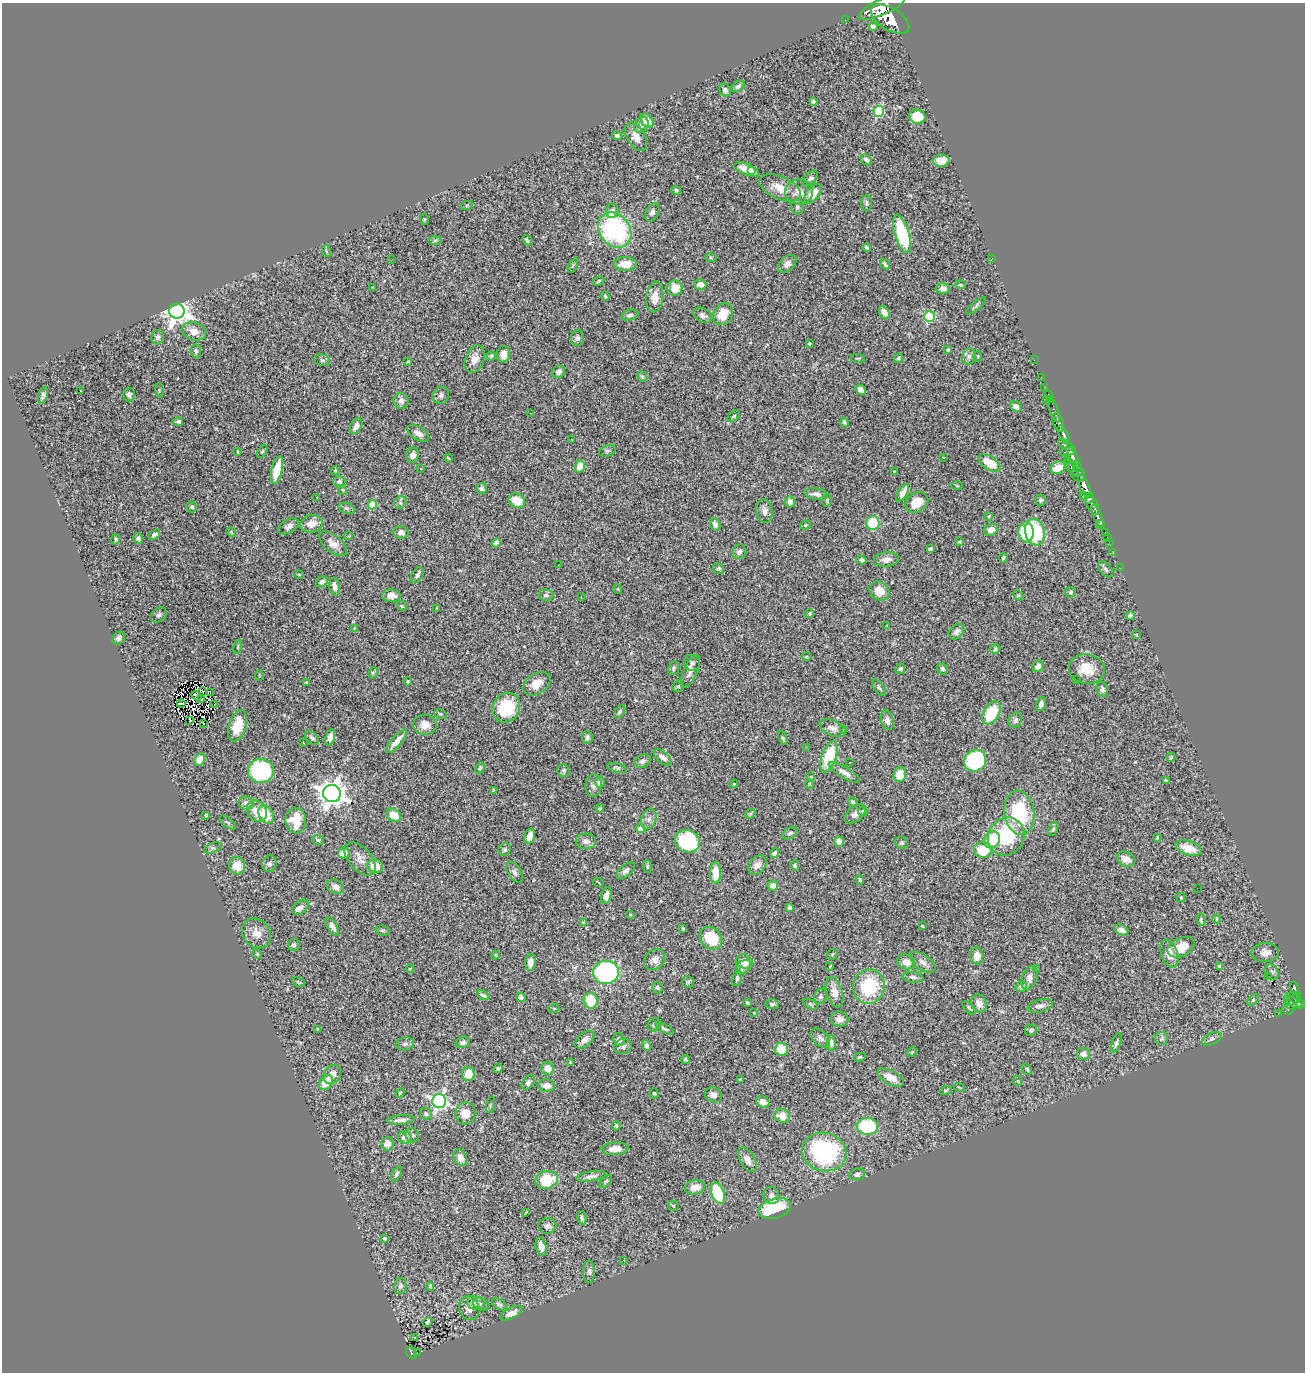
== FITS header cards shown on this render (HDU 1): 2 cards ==
NAXIS1  =                 1303
NAXIS2  =                 1370

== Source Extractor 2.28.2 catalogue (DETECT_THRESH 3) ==
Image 1303 x 1370 px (HDU 1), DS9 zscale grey, 1 PNG px = 1 image px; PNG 1307 x 1374 px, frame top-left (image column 1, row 1370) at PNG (2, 3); each listed source drawn as its Kron ellipse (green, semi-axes under 4 px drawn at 4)
Background 1.12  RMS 0.031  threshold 0.0931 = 3 sigma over >= 5 px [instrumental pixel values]
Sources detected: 457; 3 with non-positive FLUX_AUTO (blend fragments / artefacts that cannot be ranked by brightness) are neither listed nor drawn; the other 454 listed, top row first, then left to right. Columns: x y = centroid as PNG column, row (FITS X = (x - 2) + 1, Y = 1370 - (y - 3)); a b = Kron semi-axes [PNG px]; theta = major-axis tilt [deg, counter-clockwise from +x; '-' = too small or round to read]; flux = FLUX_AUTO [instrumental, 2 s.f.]
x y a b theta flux
882 7 25 8 25 2800
890 19 21 11 -31 3500
845 20 2 2 - 2.4
873 27 4 4 - 6.4
738 86 7 5 34 5.8
725 90 7 5 -57 6.9
813 101 4 4 - 5.7
879 111 5 5 - 180
917 117 8 7 - 58
647 121 8 5 -51 29
642 125 8 6 62 7
617 136 5 4 - 5.2
636 137 15 9 -61 19
866 160 6 4 -44 6.4
941 161 8 6 2 27
747 169 13 5 -22 28
752 171 3 3 - 17
810 178 9 5 46 7.3
780 188 22 11 -23 34
676 190 5 4 - 3.6
799 192 14 12 4 28
813 194 11 6 54 34
867 203 8 5 -90 4.3
467 205 6 4 19 2.7
797 207 8 6 -74 5.3
612 211 7 6 - 11
652 212 9 6 63 7.7
424 219 5 3 - 1.6
615 230 19 15 -51 320
902 234 20 7 -74 130
435 240 6 4 3 3.5
527 240 6 3 -48 3.9
867 248 4 3 - 4.3
326 251 6 3 -72 2.5
711 258 6 3 -19 2.6
992 258 3 2 - 3.6
392 259 2 2 - 1.6
625 264 11 7 0 31
787 264 10 7 43 9.3
885 264 6 3 -55 4.5
573 265 7 4 63 3.4
599 281 6 4 28 3.1
700 285 6 5 - 15
960 285 5 4 - 2.9
372 288 3 2 - 1.4
675 288 8 7 - 28
943 289 7 5 2 13
605 296 5 3 - 3
655 297 15 8 84 22
976 306 12 4 39 3.9
177 311 7 7 - 2200
884 313 7 5 -57 15
723 314 11 9 64 37
630 315 8 5 12 5.7
703 315 10 6 -31 8.4
929 316 5 5 - 160
194 331 12 9 -16 19
158 337 7 6 - 5.9
577 338 8 6 84 6.3
809 343 3 3 - 2.1
948 350 3 3 - 2.8
196 351 6 5 - 4.4
503 354 8 6 87 17
491 356 4 4 - 3.2
969 356 8 6 77 7
978 356 5 4 - 2.6
858 358 7 3 -8 2.3
898 358 5 4 - 4.1
475 359 14 9 70 19
322 360 8 6 -17 4.9
1034 360 2 2 - 6.9
408 361 3 2 - 1.6
559 372 7 5 42 7.5
642 377 6 4 -49 3
1041 378 3 2 - 13
1045 388 2 2 - 8.1
80 390 3 3 - 5.5
861 390 6 4 -52 16
159 391 7 3 -85 2.2
129 394 7 6 - 6.6
1048 394 2 2 - 7.8
43 395 8 4 74 5.1
441 395 9 8 - 7.7
1046 400 3 2 - 46
1050 400 3 3 - 8
401 401 8 7 - 11
1016 406 6 5 - 8.5
1054 411 12 3 -71 71
531 413 2 2 - 2.4
734 416 7 4 37 3
178 422 5 3 - 4.3
844 422 4 4 - 3
1058 423 10 5 -70 900
356 426 8 5 61 13
418 433 12 6 -32 12
1064 435 10 4 -63 770
571 440 3 2 - 1.9
1066 445 9 4 -34 350
237 451 4 2 - 1.5
262 451 7 4 56 2.4
607 451 8 5 19 4.5
1068 452 8 3 9 360
413 455 7 6 - 12
1073 457 8 5 -63 470
448 458 4 3 - 1.8
943 458 3 3 - 4.8
1067 460 2 2 - 14
989 463 12 6 -33 47
580 466 6 5 - 32
1077 466 6 3 -73 200
1058 468 8 6 25 29
1072 468 10 3 -60 140
421 469 3 3 - 3.7
277 470 14 5 76 56
335 471 4 4 - 2.1
895 471 4 2 - 1.4
1078 474 7 6 - 600
339 482 6 5 - 5.5
957 486 5 3 - 1.8
1084 486 12 5 -67 1300
481 488 5 5 - 7.2
343 490 5 3 - 1.7
903 493 10 5 58 13
816 494 12 5 -7 10
1083 495 4 3 - 88
317 497 2 2 - 1.5
1089 498 6 3 74 350
517 500 8 7 - 35
827 500 6 4 80 3.1
1040 500 5 5 - 4.4
400 502 6 5 - 4.9
790 502 6 5 - 9.1
917 502 12 9 34 41
372 505 4 4 - 57
1093 506 10 5 -61 760
192 507 6 5 - 4.1
347 508 8 5 -19 4.7
764 511 12 8 -81 11
989 516 4 4 - 2.5
1098 517 13 3 -68 180
873 523 7 7 - 77
311 524 11 9 9 21
715 524 7 5 -67 8.4
1101 524 3 3 - 78
805 525 5 4 - 2.7
289 526 11 6 29 8.3
991 530 7 5 26 13
231 532 5 4 - 2.2
401 532 7 6 - 10
1026 532 10 7 -87 73
1035 532 13 9 -79 160
1105 533 3 2 - 19
154 535 6 4 39 6.2
349 536 4 4 - 2
1107 537 2 2 - 5.4
138 538 5 5 - 6.1
116 539 5 5 - 3.4
960 542 4 3 - 2.4
1109 542 2 2 - 8.4
496 543 4 4 - 9.6
333 544 16 8 -39 18
930 549 4 3 - 7.1
739 552 7 7 - 6.7
1113 552 3 2 - 7.7
1003 558 4 3 - 3.9
886 559 12 7 8 14
861 560 5 4 - 4.7
559 565 3 2 - 1.7
719 568 5 5 - 3.6
1120 568 2 2 - 6.8
1106 569 9 5 -50 5.6
299 574 4 3 - 1.8
417 575 9 5 59 6.8
322 582 6 5 - 8.1
335 587 9 5 -81 13
618 589 5 3 - 1.6
879 591 10 9 - 28
1070 592 5 5 - 3.4
546 595 7 6 - 5.4
1018 595 6 4 -45 2.5
391 596 9 6 -5 16
581 597 2 2 - 2.8
402 606 6 3 -44 2.2
437 608 4 3 - 2.4
810 613 5 4 - 3.3
159 615 9 6 39 5.8
1130 616 4 4 - 5.8
887 626 4 4 - 2.1
355 628 4 3 - 2.3
956 632 9 6 45 8.3
1136 635 3 2 - 2.2
119 638 7 5 52 6.8
238 647 7 3 78 2.1
995 649 5 4 - 3.4
807 657 5 3 - 2
692 663 8 7 - 7.2
1038 666 6 5 - 12
674 668 7 5 81 4.5
900 669 5 4 - 4.6
942 669 6 5 - 5.2
1087 669 18 14 -9 44
690 671 17 6 67 12
373 673 5 4 - 2.8
259 675 5 2 - 1.7
1076 680 3 2 - 8.7
408 681 4 4 - 4.4
307 683 4 3 - 3.3
537 684 15 10 32 27
678 686 6 5 - 3
879 688 10 4 -51 4.2
1102 689 8 5 -72 6.8
203 691 2 2 - 2.1
210 692 3 2 - 4.4
196 696 5 2 - 0.76
202 700 3 2 - 2.4
181 703 4 2 - 2.8
1041 704 7 5 74 8.1
214 705 3 2 - 12
506 708 15 13 59 100
619 712 7 4 58 3.9
992 713 12 7 61 87
440 714 6 4 -26 3
190 720 4 2 - 2
887 720 10 6 -73 8.5
1015 720 8 6 63 7
204 724 3 2 - 2.4
425 725 12 10 -4 21
237 726 16 8 73 55
833 728 14 7 -24 13
844 730 4 2 - 1.7
330 737 8 5 75 11
587 737 6 5 - 4.1
312 738 8 5 -47 4.7
783 738 7 4 -65 3.6
396 741 15 5 49 20
303 742 3 2 - 1.2
806 748 3 3 - 2.6
663 757 11 5 -42 13
829 757 16 7 70 100
1171 757 5 3 - 3.1
200 760 6 5 - 27
643 761 8 6 31 7.6
975 761 11 10 - 200
850 763 3 3 - 3.3
480 768 6 4 67 3.9
617 768 10 4 -14 3.9
564 770 6 6 - 3.6
261 771 13 12 - 200
844 773 18 5 -31 13
900 774 7 6 - 36
811 777 4 4 - 2.1
1166 780 3 3 - 2.7
600 782 5 5 - 9.1
734 784 4 3 - 1.8
809 784 4 4 - 2.2
593 786 11 8 88 9.1
494 791 4 4 - 5
332 793 9 8 - 2400
853 802 5 4 - 3.5
246 803 7 6 - 11
600 808 4 3 - 2
257 811 11 9 -51 31
863 811 5 4 - 3.4
1019 813 22 15 -82 160
266 814 10 7 -60 44
750 814 6 4 46 3.1
855 814 12 7 39 13
206 815 3 2 - 2
394 815 7 6 - 38
649 819 10 7 72 11
296 821 13 10 -90 61
228 823 9 4 -38 3.9
640 828 5 4 - 16
1053 829 7 4 68 3.6
790 833 8 5 34 5
530 836 8 5 75 18
1006 836 20 17 56 130
1157 837 3 3 - 1.8
318 840 6 4 -16 3.4
992 840 9 7 59 56
586 841 10 8 1 9.8
688 841 13 11 -22 170
839 842 5 5 - 16
902 843 6 5 - 4.3
213 848 9 4 22 4.9
1189 848 14 7 -19 32
505 850 6 6 - 4.6
983 850 9 8 - 63
344 853 6 5 - 23
774 853 5 4 - 5.5
360 859 20 11 -50 20
1126 859 10 7 -23 15
269 864 8 7 - 7.6
757 865 11 8 47 15
795 865 5 4 - 4.3
237 866 8 8 - 33
375 866 8 6 -17 33
647 866 6 4 -86 2.6
626 871 11 5 40 7.5
514 872 12 6 -58 8.5
716 873 10 5 -90 40
860 880 5 4 - 3.5
598 882 6 2 -34 2.1
773 886 5 5 - 12
335 887 9 7 -27 11
1197 888 2 2 - 55
606 896 8 5 74 12
1181 898 4 4 - 2.3
300 907 9 6 41 8.9
789 908 4 3 - 5.3
630 915 4 3 - 1.7
1217 919 4 4 - 2.1
1201 920 6 4 -76 3.8
583 923 4 4 - 2.1
332 926 10 5 -60 10
922 926 3 3 - 1.9
683 929 4 2 - 2.1
383 930 7 5 -11 3.3
1121 930 7 5 -25 9.8
257 933 16 13 -51 22
711 938 12 10 -44 75
294 945 6 6 - 4.9
1181 947 14 9 26 41
1169 953 14 8 -70 26
1265 953 13 9 4 16
257 954 5 4 - 2.1
832 954 6 4 49 2.9
496 955 4 3 - 1.5
977 956 8 6 -86 16
655 960 12 9 46 13
530 962 8 5 86 20
744 962 8 7 - 14
906 962 9 7 -15 16
923 962 14 7 -36 13
830 966 3 2 - 1.5
1220 966 4 4 - 10
744 967 9 6 42 11
410 969 4 3 - 1.4
1037 969 2 2 - 1.5
606 972 13 11 5 270
1272 972 8 6 -53 6.3
1269 976 3 3 - 30
913 977 10 5 -8 7
737 978 8 5 75 5.3
1029 978 12 7 72 12
299 982 7 3 -27 2.5
688 982 5 5 - 3.5
869 987 17 15 76 120
1021 987 6 5 - 5.8
657 988 6 5 - 3.2
1295 989 7 4 -74 140
834 992 15 8 -73 20
483 995 6 3 -29 5.4
1297 995 4 3 - 90
820 996 8 6 71 5.4
521 997 5 4 - 3.9
1294 998 7 3 -27 40
591 1000 8 7 - 65
1253 1000 7 4 47 3.3
1293 1002 9 4 -28 260
747 1003 4 3 - 3.3
979 1003 9 7 -73 15
772 1004 6 5 - 4.4
810 1004 8 4 -28 3.5
1300 1004 5 4 - 250
1291 1005 6 4 -30 160
1040 1006 13 6 14 11
554 1008 5 3 - 2
969 1008 8 3 -46 3.2
1288 1009 6 5 - 33
754 1013 3 2 - 1.6
1278 1014 2 2 - 5.3
840 1019 9 7 -6 11
654 1025 7 6 - 5.3
318 1029 3 3 - 1.9
665 1029 10 3 -28 3.8
1031 1030 6 5 - 4.2
820 1038 11 7 -43 7.5
1162 1039 6 6 - 5.1
1212 1039 10 5 23 6.3
584 1040 11 6 38 12
619 1040 7 5 -70 6.1
463 1042 7 5 9 7.1
831 1043 8 4 -87 6.2
1116 1043 10 4 70 5.8
405 1044 9 6 10 6.1
646 1045 5 4 - 8.2
623 1046 9 7 24 6.5
781 1049 6 6 - 35
912 1052 5 4 - 2.2
1083 1054 6 6 - 12
860 1057 6 4 9 3.6
686 1060 4 4 - 3
570 1062 3 3 - 1.5
498 1068 5 4 - 3.1
547 1068 6 6 - 23
1027 1069 6 4 -47 3.4
332 1074 10 8 55 14
468 1074 7 6 - 35
891 1077 14 7 -28 24
740 1080 3 2 - 2
1018 1081 5 3 - 1.9
528 1082 8 5 51 6.4
326 1083 8 6 47 31
546 1086 8 6 -4 15
959 1087 5 3 - 1.9
946 1090 6 4 18 2.8
400 1093 4 4 - 2
654 1093 5 4 - 2.6
713 1095 9 7 -29 12
439 1101 7 7 - 570
763 1102 7 5 -30 14
491 1105 8 3 76 1.9
465 1113 11 10 - 22
426 1114 6 5 - 4.3
782 1116 8 7 - 30
401 1120 13 4 6 9.1
616 1126 5 4 - 3.5
867 1126 11 8 -4 140
412 1135 7 6 - 6.4
405 1137 7 6 - 13
387 1144 7 6 - 16
615 1149 13 6 4 21
824 1152 22 19 -16 290
460 1157 9 6 -60 13
748 1160 13 7 -60 16
396 1174 8 4 63 5.1
857 1174 8 5 6 8
591 1176 15 5 9 9.9
547 1180 11 8 13 71
606 1181 8 4 46 3.7
695 1187 10 7 10 23
718 1193 11 6 -71 100
771 1195 9 8 - 9.6
673 1206 6 4 -41 2.7
775 1208 16 9 15 120
526 1212 3 2 - 2.5
582 1218 7 4 -78 5.4
547 1226 9 8 - 7.1
384 1238 4 4 - 2.9
541 1247 9 5 -78 15
623 1260 3 2 - 2.2
589 1272 11 5 -89 7.1
400 1286 8 6 81 5.9
430 1287 4 2 - 3
476 1303 9 7 -20 8.2
481 1304 8 6 -26 7.3
499 1304 8 5 -34 4.6
469 1308 12 10 -71 20
511 1313 12 5 26 12
427 1322 5 3 - 39
414 1337 3 2 - 5.3
412 1353 7 4 -57 110
417 1353 3 2 - 10
At the frame edge (FLAGS 8, measured only in part): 1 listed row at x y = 882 7
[3 non-positive-flux detections neither listed nor drawn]